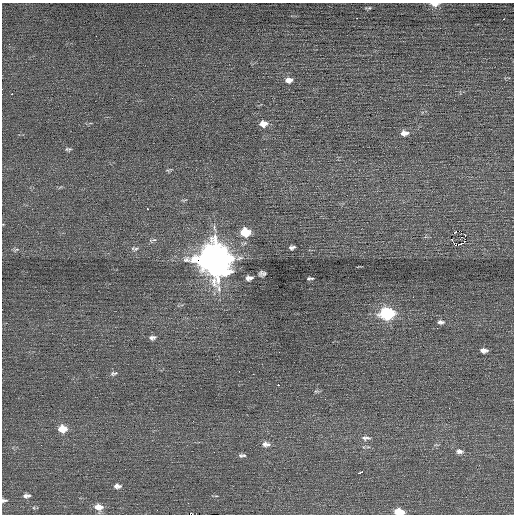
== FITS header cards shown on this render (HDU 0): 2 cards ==
NAXIS1  =                  512 / Axis length
NAXIS2  =                  512 / Axis length

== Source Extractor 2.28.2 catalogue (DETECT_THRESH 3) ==
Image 512 x 512 px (HDU 0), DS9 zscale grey, 1 PNG px = 1 image px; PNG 516 x 516 px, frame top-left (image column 1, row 512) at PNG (2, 3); no overlay
Background 0.118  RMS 0.65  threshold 1.96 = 3 sigma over >= 5 px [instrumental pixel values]
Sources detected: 49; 1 with non-positive FLUX_AUTO (blend fragments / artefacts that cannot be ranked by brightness) is not listed; the other 48 listed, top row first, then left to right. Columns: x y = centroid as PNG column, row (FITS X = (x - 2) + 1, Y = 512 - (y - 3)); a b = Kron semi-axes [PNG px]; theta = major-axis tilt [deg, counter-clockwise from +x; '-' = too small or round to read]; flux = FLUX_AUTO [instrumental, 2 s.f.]
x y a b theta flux
435 4 7 4 -4 340
368 8 6 2 5 58
357 18 2 2 - 38
504 19 3 2 - 290
289 80 10 7 6 240
12 94 2 2 - 77
263 124 9 7 5 360
404 133 9 6 5 300
68 149 9 4 0 85
169 170 10 3 20 69
184 200 9 3 4 58
147 209 3 2 - 430
245 232 8 6 1 1700
465 235 3 2 - 25
154 240 9 4 7 90
458 245 3 2 - 19000
292 247 6 4 6 140
136 248 9 6 23 110
16 250 9 4 19 90
214 259 13 12 - 95000
262 274 7 5 11 130
247 278 7 5 -89 140
251 278 5 4 - 120
310 278 6 3 1 81
387 314 9 6 -1 5300
440 322 8 5 -3 130
152 338 9 5 5 150
484 350 8 5 -3 200
239 371 2 2 - 64
114 373 11 5 9 110
253 374 2 2 - 190
278 385 3 2 - 660
316 391 8 5 14 75
449 408 2 2 - 80
62 429 9 7 -1 780
366 438 13 6 -2 160
266 444 11 7 -3 220
459 451 11 7 -8 180
240 455 7 5 67 86
244 455 8 5 1 79
360 472 6 3 23 410
116 486 7 6 - 120
119 486 6 4 0 110
28 495 6 4 45 81
25 496 6 6 - 130
4 500 8 5 6 99
98 507 10 7 -7 460
399 512 9 5 -8 900
At the frame edge (FLAGS 8, measured only in part): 3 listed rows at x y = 435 4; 4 500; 399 512
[1 non-positive-flux detection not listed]